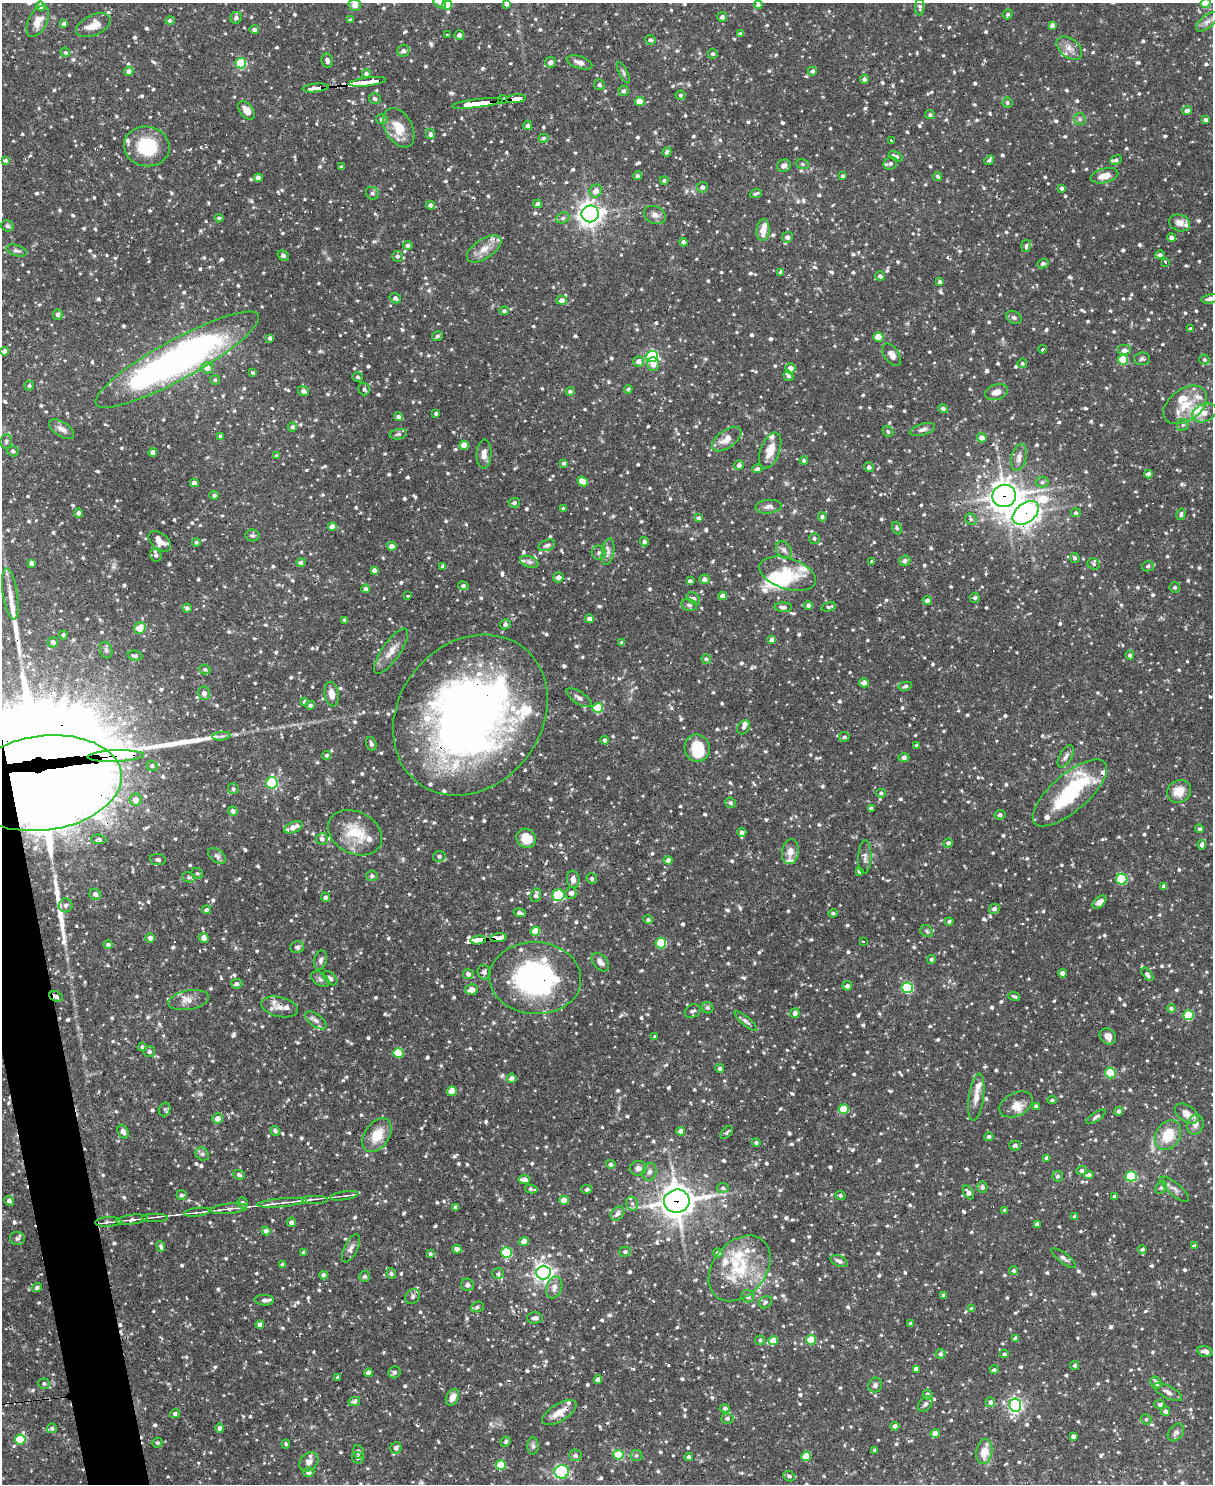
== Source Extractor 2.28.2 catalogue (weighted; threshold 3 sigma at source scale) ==
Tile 7 of 4 x 3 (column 3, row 2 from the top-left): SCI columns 2424-3634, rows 1729-3210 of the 4846 x 4826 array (HDU 1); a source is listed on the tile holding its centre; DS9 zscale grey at full resolution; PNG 1215 x 1486 px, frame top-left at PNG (2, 3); each listed source drawn as its Kron ellipse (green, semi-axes under 4 px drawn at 4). Shown black and unused: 2% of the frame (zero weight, under 2 of 3 exposures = <1% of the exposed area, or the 3 px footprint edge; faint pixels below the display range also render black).
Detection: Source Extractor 2.28.2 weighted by HDU 2 'WHT'; one run over the whole footprint, this tile lists its part. Background 0.091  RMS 0.0031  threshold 0.0137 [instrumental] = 3 sigma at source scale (4.5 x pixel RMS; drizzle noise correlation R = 1.50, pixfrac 1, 0.05/0.05 arcsec/px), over >= 5 px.
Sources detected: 1384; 4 inside a brighter object's white glare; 10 cosmic-ray / hot-pixel residue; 2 long thin detections or spike segments (spike, bleed or trail) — neither listed nor drawn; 55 inside a brighter listed object's ellipse — not listed separately; of the other 1313, all 500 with FLUX_AUTO >= 0.597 (the completeness limit of this list) listed and drawn (813 fainter detections not listed), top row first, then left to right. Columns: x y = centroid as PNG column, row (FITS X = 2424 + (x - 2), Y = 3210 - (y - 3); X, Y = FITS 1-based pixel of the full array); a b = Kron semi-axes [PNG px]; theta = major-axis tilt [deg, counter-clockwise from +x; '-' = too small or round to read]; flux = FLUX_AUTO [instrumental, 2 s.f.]
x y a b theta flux
440 3 7 5 -37 0.86
1206 3 5 4 - 8.3
506 4 4 4 - 0.84
355 5 6 6 - 2.1
447 5 5 4 - 7.8
758 5 4 4 - 0.82
41 6 4 4 - 2.7
920 7 8 4 87 0.73
1008 14 5 4 - 0.68
722 17 5 4 - 1
236 18 6 5 - 1.2
170 20 5 4 - 0.77
350 20 4 3 - 0.63
38 21 17 9 62 3.4
1207 22 13 6 39 1.5
64 24 4 4 - 1.1
93 25 18 10 24 4.3
1052 25 4 4 - 1.2
254 30 5 4 - 1
447 34 4 3 - 1.8
740 34 4 4 - 1
459 35 5 4 - 1.1
650 40 5 5 - 0.95
1069 48 14 9 -38 2.4
403 51 6 6 - 1.3
65 52 5 4 - 0.68
713 54 5 5 - 0.64
327 60 7 5 -79 1
550 62 5 5 - 1.5
579 62 13 6 -19 1.8
241 63 5 5 - 20
129 71 4 4 - 1.3
812 71 5 4 - 0.89
623 73 12 4 -64 0.65
366 74 4 4 - 1.1
864 79 4 4 - 0.96
367 82 19 3 7 190
599 85 5 5 - 0.76
315 88 13 3 6 100
624 91 5 5 - 0.96
680 95 5 4 - 0.66
375 99 6 5 - 0.97
503 99 4 4 - 35
516 99 10 4 7 85
640 101 5 4 - 6.5
478 103 25 4 7 310
1007 103 5 5 - 0.68
246 110 10 6 -53 2.5
1187 111 4 4 - 1.4
930 115 5 4 - 0.71
382 119 6 5 - 0.94
1080 119 6 6 - 0.65
1205 119 3 3 - 0.83
528 125 5 4 - 0.94
399 128 21 13 -60 6.3
431 134 5 4 - 1.1
543 138 5 4 - 0.64
892 140 3 3 - 5.9
147 146 23 19 -10 14
667 152 5 4 - 0.96
896 156 7 4 -26 1.1
989 160 5 4 - 0.75
1116 160 6 4 22 0.69
5 161 4 4 - 0.92
890 163 7 6 - 1.1
802 164 6 5 - 0.6
784 166 7 6 - 1.6
341 167 3 3 - 0.65
637 176 4 4 - 1
843 176 4 4 - 0.87
938 176 5 4 - 0.69
1104 176 14 7 15 2.8
258 178 4 4 - 2.5
664 180 4 4 - 0.69
702 187 5 5 - 1
1062 188 4 3 - 0.79
596 191 6 6 - 2.3
372 193 7 6 - 0.79
756 193 6 4 23 0.71
538 204 4 4 - 1.1
430 205 4 4 - 1.1
590 214 8 8 - 200
655 215 11 8 -25 1.7
219 218 4 3 - 0.69
563 218 7 5 21 0.75
1180 223 11 8 -18 2
7 226 6 5 - 0.69
763 230 11 6 87 3.7
787 237 5 5 - 1.1
1171 238 4 4 - 1.1
683 242 4 4 - 0.96
408 245 5 4 - 0.87
1026 246 6 4 82 0.94
484 249 19 9 33 3.7
16 251 10 5 -17 0.86
1160 255 4 4 - 0.92
283 256 6 4 -36 1.1
397 256 5 5 - 0.82
1165 262 3 3 - 2.7
1043 263 6 4 23 0.62
781 272 4 4 - 1.1
880 276 5 4 - 0.86
940 282 4 3 - 0.72
395 298 6 5 - 1
1210 299 8 4 12 1
562 300 5 4 - 1.7
504 311 5 4 - 0.62
58 315 5 5 - 0.87
1014 317 8 6 -27 0.76
1190 329 4 3 - 0.69
438 336 5 5 - 0.75
878 337 5 4 - 5.2
270 338 4 3 - 0.85
1043 349 4 3 - 45
1124 350 7 5 0 1.4
5 351 4 4 - 1.5
892 355 12 7 -56 1.9
652 356 6 5 - 47
1142 359 8 6 1 0.73
177 360 93 20 29 140
1123 360 5 5 - 12
1204 360 5 5 - 0.65
639 361 5 5 - 1.5
1022 363 5 4 - 0.6
653 364 7 6 - 2.1
207 368 6 5 - 3
790 368 5 5 - 2.2
253 373 4 3 - 0.64
788 376 6 4 -57 0.83
358 377 5 5 - 0.63
215 380 5 5 - 0.6
29 386 5 5 - 0.65
364 389 6 5 - 0.95
628 389 4 4 - 0.74
303 391 6 5 - 1.2
570 391 5 4 - 0.66
996 392 11 7 17 2.4
1185 405 24 16 36 7.7
943 409 5 4 - 0.8
1204 413 13 9 24 2.4
436 414 4 3 - 0.69
399 417 5 4 - 1.1
1183 425 6 5 - 0.68
292 427 5 4 - 0.8
62 429 14 7 -33 1.8
922 429 13 5 17 1.2
888 431 6 5 - 0.62
398 434 9 5 11 0.76
221 436 4 4 - 0.87
982 438 5 4 - 2.3
727 439 17 9 35 3.4
6 441 7 6 - 0.68
464 445 4 4 - 5
770 450 19 9 69 4.5
13 451 5 5 - 0.97
153 453 4 4 - 2.3
484 454 14 7 88 2.4
277 456 4 4 - 0.6
1019 457 13 7 75 1.9
804 460 4 4 - 0.62
564 463 4 4 - 0.76
739 465 5 4 - 1.2
869 467 5 5 - 0.97
757 469 5 4 - 0.79
1148 474 4 4 - 1.7
583 481 5 4 - 3.2
1042 482 6 5 - 0.8
194 483 4 4 - 1.6
214 495 5 4 - 0.83
1004 496 12 11 - 330
514 503 5 4 - 0.79
768 507 13 7 6 1.3
563 508 4 4 - 0.68
78 513 4 4 - 1.1
1026 513 15 9 39 190
1076 513 5 4 - 0.75
1181 514 6 4 77 0.84
822 517 4 4 - 0.87
699 518 4 4 - 0.94
971 519 6 5 - 0.64
332 527 4 4 - 2.9
897 528 6 4 -70 0.64
252 535 7 6 - 0.7
814 538 5 5 - 0.62
160 541 13 8 -40 2.8
196 542 4 4 - 0.66
644 542 5 4 - 0.8
547 545 8 5 20 0.99
392 546 5 4 - 1.8
784 550 9 7 -53 1.1
608 551 14 6 81 1.4
599 553 7 6 - 0.92
156 555 6 6 - 1
1075 558 5 4 - 0.61
872 561 3 3 - 0.6
905 561 5 5 - 1.1
301 562 4 4 - 0.94
529 562 9 5 -21 0.92
32 563 4 4 - 1.2
1094 564 6 5 - 0.65
443 566 4 4 - 1.2
1148 566 6 5 - 0.8
374 570 4 4 - 1.4
788 574 29 15 -17 11
558 577 5 5 - 1.4
704 579 5 4 - 1.4
690 581 4 4 - 0.97
463 586 5 4 - 0.86
1175 587 5 5 - 0.63
366 589 4 4 - 0.97
10 594 26 7 -81 4.1
408 596 4 3 - 1.7
723 596 4 4 - 1.5
693 598 7 5 -37 0.78
975 598 5 5 - 0.63
927 600 5 4 - 1.1
689 605 8 5 -14 0.76
808 605 4 4 - 0.88
783 607 9 5 -3 1
829 607 7 4 14 0.64
187 608 4 4 - 0.98
590 619 4 4 - 1.3
345 620 4 3 - 0.67
505 624 5 5 - 0.85
140 628 6 5 - 5.1
63 635 4 4 - 0.7
772 640 4 4 - 1.8
53 642 5 5 - 1.2
622 643 4 4 - 1.3
106 650 8 6 -74 0.82
391 651 27 9 55 3.5
1130 655 4 4 - 0.89
135 656 7 5 -6 0.85
706 659 4 4 - 0.66
205 669 5 5 - 0.64
864 683 5 4 - 1.7
905 686 7 4 11 0.78
204 693 7 6 - 1.4
331 694 12 7 -82 2.5
579 698 14 6 -33 1.4
305 702 4 4 - 0.99
310 705 5 4 - 0.72
598 708 5 5 - 15
470 715 86 71 51 240
744 727 7 5 58 1.1
221 736 9 3 5 0.71
844 737 5 5 - 0.66
605 740 4 4 - 0.77
371 744 7 5 -72 0.9
917 745 4 4 - 0.92
697 748 14 12 -79 9.2
327 755 4 4 - 0.69
116 756 28 5 2 630
1066 756 12 6 60 1.4
904 757 5 4 - 1
152 766 5 5 - 0.63
44 783 78 47 7 2300
272 783 6 5 - 33
233 789 5 5 - 0.63
1179 791 12 11 - 4.5
881 793 4 4 - 0.64
1070 793 46 18 41 27
136 800 6 6 - 2.7
731 803 5 5 - 0.67
871 808 3 3 - 0.78
233 811 5 4 - 1.1
1000 815 5 4 - 0.97
293 827 10 5 24 2.7
1200 829 4 4 - 0.72
742 832 4 4 - 0.97
355 833 28 21 -26 10
526 838 10 9 - 5.3
99 839 8 4 -5 0.75
322 839 6 6 - 1.1
948 843 5 4 - 0.83
1202 845 4 4 - 1.4
790 852 12 8 83 2.5
217 856 10 6 -36 0.96
439 856 6 5 - 0.89
865 857 17 6 88 1.4
158 860 8 5 -7 0.91
668 860 4 4 - 1.7
859 871 4 3 - 0.8
197 873 6 5 - 0.61
372 876 6 5 - 0.67
188 877 6 5 - 0.67
592 878 5 5 - 0.62
573 879 8 6 -83 1.5
1122 879 5 5 - 20
1164 886 4 4 - 1.2
571 893 6 5 - 1.4
95 894 6 5 - 1.4
536 895 7 5 78 1.1
558 895 6 6 - 18
326 897 5 4 - 0.86
1099 902 8 5 41 1.7
66 905 7 7 - 1.1
994 909 5 5 - 1.1
206 910 4 4 - 0.8
520 913 6 3 -16 1
833 913 4 4 - 0.64
648 920 4 4 - 0.64
949 921 4 4 - 0.77
535 931 5 4 - 6.1
927 931 7 5 -38 0.71
150 938 5 4 - 1.3
204 938 5 4 - 2.7
498 938 8 4 7 81
478 940 8 3 6 100
863 942 3 3 - 0.68
661 943 5 5 - 19
108 944 5 4 - 0.76
297 947 7 6 - 0.76
931 959 4 4 - 0.67
321 960 10 6 76 0.99
600 962 11 6 -48 1.8
484 972 7 6 - 1.1
1063 973 4 4 - 1.3
468 974 5 5 - 0.99
1147 974 8 4 -52 0.91
330 978 9 5 -43 0.97
535 978 46 36 -3 58
320 979 10 6 -35 0.92
237 984 5 5 - 0.8
847 986 4 4 - 1.2
907 988 6 5 - 30
471 990 6 5 - 2.3
56 996 7 5 -23 1.1
1014 996 6 4 -21 0.66
189 1000 21 9 10 2.7
280 1007 19 10 -13 2.9
708 1008 6 5 - 0.68
1171 1008 4 4 - 0.72
693 1011 8 6 35 0.93
795 1013 5 4 - 1.2
1189 1015 5 5 - 16
316 1020 12 6 -37 1.3
746 1021 14 4 -40 0.97
655 1036 4 4 - 0.66
1108 1036 9 7 -42 2.2
142 1047 4 4 - 0.71
149 1052 6 5 - 0.84
398 1053 5 5 - 13
720 1068 4 4 - 0.88
1111 1073 5 5 - 12
512 1078 5 4 - 1.5
452 1091 5 5 - 5
976 1097 24 7 82 2.9
1052 1100 4 3 - 0.6
1016 1104 18 11 26 3.1
1036 1106 4 4 - 0.95
164 1109 7 5 72 0.67
844 1109 5 4 - 9.2
1119 1111 4 4 - 1
1187 1114 13 8 -34 3
1096 1117 11 4 33 0.71
217 1118 5 5 - 2.3
1195 1125 10 8 70 1.8
275 1131 5 4 - 0.76
681 1131 4 4 - 2.1
123 1132 7 5 -62 1.2
727 1132 8 4 48 0.68
377 1135 18 12 56 6.2
1168 1135 16 12 60 7.4
989 1137 4 4 - 0.99
756 1143 4 4 - 0.64
1015 1145 6 5 - 0.93
202 1154 7 6 - 0.76
1047 1158 4 4 - 1.2
611 1164 5 4 - 0.82
638 1168 8 7 - 1.4
1081 1170 5 4 - 0.94
649 1172 9 7 75 1.2
239 1175 6 4 -24 0.84
1089 1175 5 4 - 1.3
1058 1176 5 5 - 0.69
1131 1176 5 5 - 27
524 1180 6 4 -9 2
982 1187 5 5 - 0.94
1161 1187 7 5 62 0.66
723 1188 6 5 - 0.67
531 1189 6 3 -12 0.64
587 1189 5 4 - 0.83
1174 1189 18 6 -40 1.5
968 1192 7 4 -58 1.2
181 1195 5 5 - 0.71
840 1195 5 4 - 0.66
344 1196 14 3 9 0.81
1115 1196 4 3 - 0.96
315 1199 13 2 0 0.79
564 1200 5 4 - 3.4
9 1201 5 4 - 0.98
677 1201 13 11 8 430
243 1203 5 5 - 0.99
282 1203 24 3 5 1.8
632 1204 7 5 -68 0.85
456 1207 4 4 - 0.62
229 1209 18 5 6 1.7
1005 1210 4 3 - 0.71
197 1212 13 3 7 0.76
617 1214 8 5 47 1.3
155 1217 13 2 0 0.61
1075 1217 4 4 - 0.78
132 1220 15 4 7 1.3
108 1222 13 5 3 1
291 1222 5 4 - 1.1
1037 1224 4 4 - 1.4
266 1231 4 4 - 1.2
17 1238 7 6 - 0.78
524 1241 5 4 - 2.4
1194 1246 4 4 - 1.1
161 1247 5 4 - 0.77
351 1248 15 6 64 1.4
457 1249 4 4 - 1.7
1142 1249 4 4 - 0.82
304 1252 4 3 - 0.77
507 1252 5 5 - 19
625 1252 5 5 - 0.76
430 1253 3 3 - 0.77
718 1253 4 4 - 1.2
1064 1258 15 5 -37 1.1
839 1261 9 5 -24 0.95
282 1265 4 4 - 0.97
740 1268 36 26 50 16
1014 1271 5 4 - 0.61
543 1273 7 7 - 130
391 1274 6 4 -74 0.76
498 1274 6 5 - 0.8
324 1275 4 4 - 1.4
365 1276 5 5 - 0.83
467 1285 6 6 - 0.85
37 1287 5 4 - 0.86
554 1287 11 8 72 2.1
943 1295 4 4 - 0.78
748 1296 6 6 - 1.4
413 1297 8 6 50 0.98
264 1300 10 5 -4 0.99
765 1302 7 5 36 0.68
477 1307 6 5 - 0.76
972 1309 4 4 - 1.6
535 1318 8 5 1 0.95
911 1324 4 3 - 0.94
260 1325 4 4 - 1.5
1016 1338 4 4 - 1.3
760 1340 5 5 - 0.65
773 1340 5 4 - 4.2
811 1340 5 5 - 7.7
1205 1351 8 5 -14 1.2
940 1354 5 4 - 0.72
1004 1354 4 4 - 0.64
1075 1365 4 4 - 0.7
916 1369 4 4 - 1.2
994 1370 4 4 - 0.67
394 1372 6 6 - 0.77
369 1373 4 4 - 2
338 1377 4 3 - 0.7
598 1380 4 4 - 1.6
1156 1383 6 5 - 1.2
44 1384 6 5 - 0.6
875 1385 7 6 - 0.89
1168 1392 15 6 -26 1.5
927 1395 5 5 - 1.3
452 1397 9 6 64 2.3
354 1402 6 4 15 0.81
990 1402 5 5 - 1.1
925 1404 8 6 52 0.86
1160 1404 5 4 - 0.99
1015 1405 6 6 - 73
725 1408 5 4 - 0.74
1165 1411 4 4 - 1
559 1412 19 8 32 3.4
175 1414 5 4 - 0.89
727 1418 6 5 - 1.1
1146 1419 5 5 - 0.61
895 1426 4 4 - 1.5
52 1428 5 5 - 0.62
220 1428 5 4 - 1.1
1176 1432 10 7 50 1.2
935 1433 4 4 - 3.2
1073 1436 4 4 - 1.2
20 1439 5 5 - 12
506 1442 5 4 - 0.66
157 1443 5 4 - 0.6
286 1444 4 3 - 0.6
533 1446 8 5 -89 0.83
396 1448 6 5 - 1.2
875 1450 4 3 - 0.61
358 1452 7 5 -75 0.84
984 1452 13 8 80 4.4
575 1455 6 6 - 1.1
618 1455 5 5 - 13
636 1455 6 5 - 0.66
806 1456 5 4 - 7.4
689 1457 4 4 - 0.9
358 1458 6 5 - 0.86
309 1462 11 8 48 2
501 1465 5 4 - 8.5
309 1472 5 5 - 1.2
562 1472 7 7 - 28
789 1476 6 5 - 0.79
Overlapping masked pixels (flux is a lower limit): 21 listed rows (the first 20) at x y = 367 82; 315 88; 503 99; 516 99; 478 103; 177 360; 1004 496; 1026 513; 140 628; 470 715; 116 756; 44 783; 558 895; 498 938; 478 940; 535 978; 847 986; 56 996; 280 1007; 677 1201
Isophote crosses this tile's border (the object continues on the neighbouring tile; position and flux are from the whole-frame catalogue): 6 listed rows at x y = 440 3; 1206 3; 506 4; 355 5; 447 5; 177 360